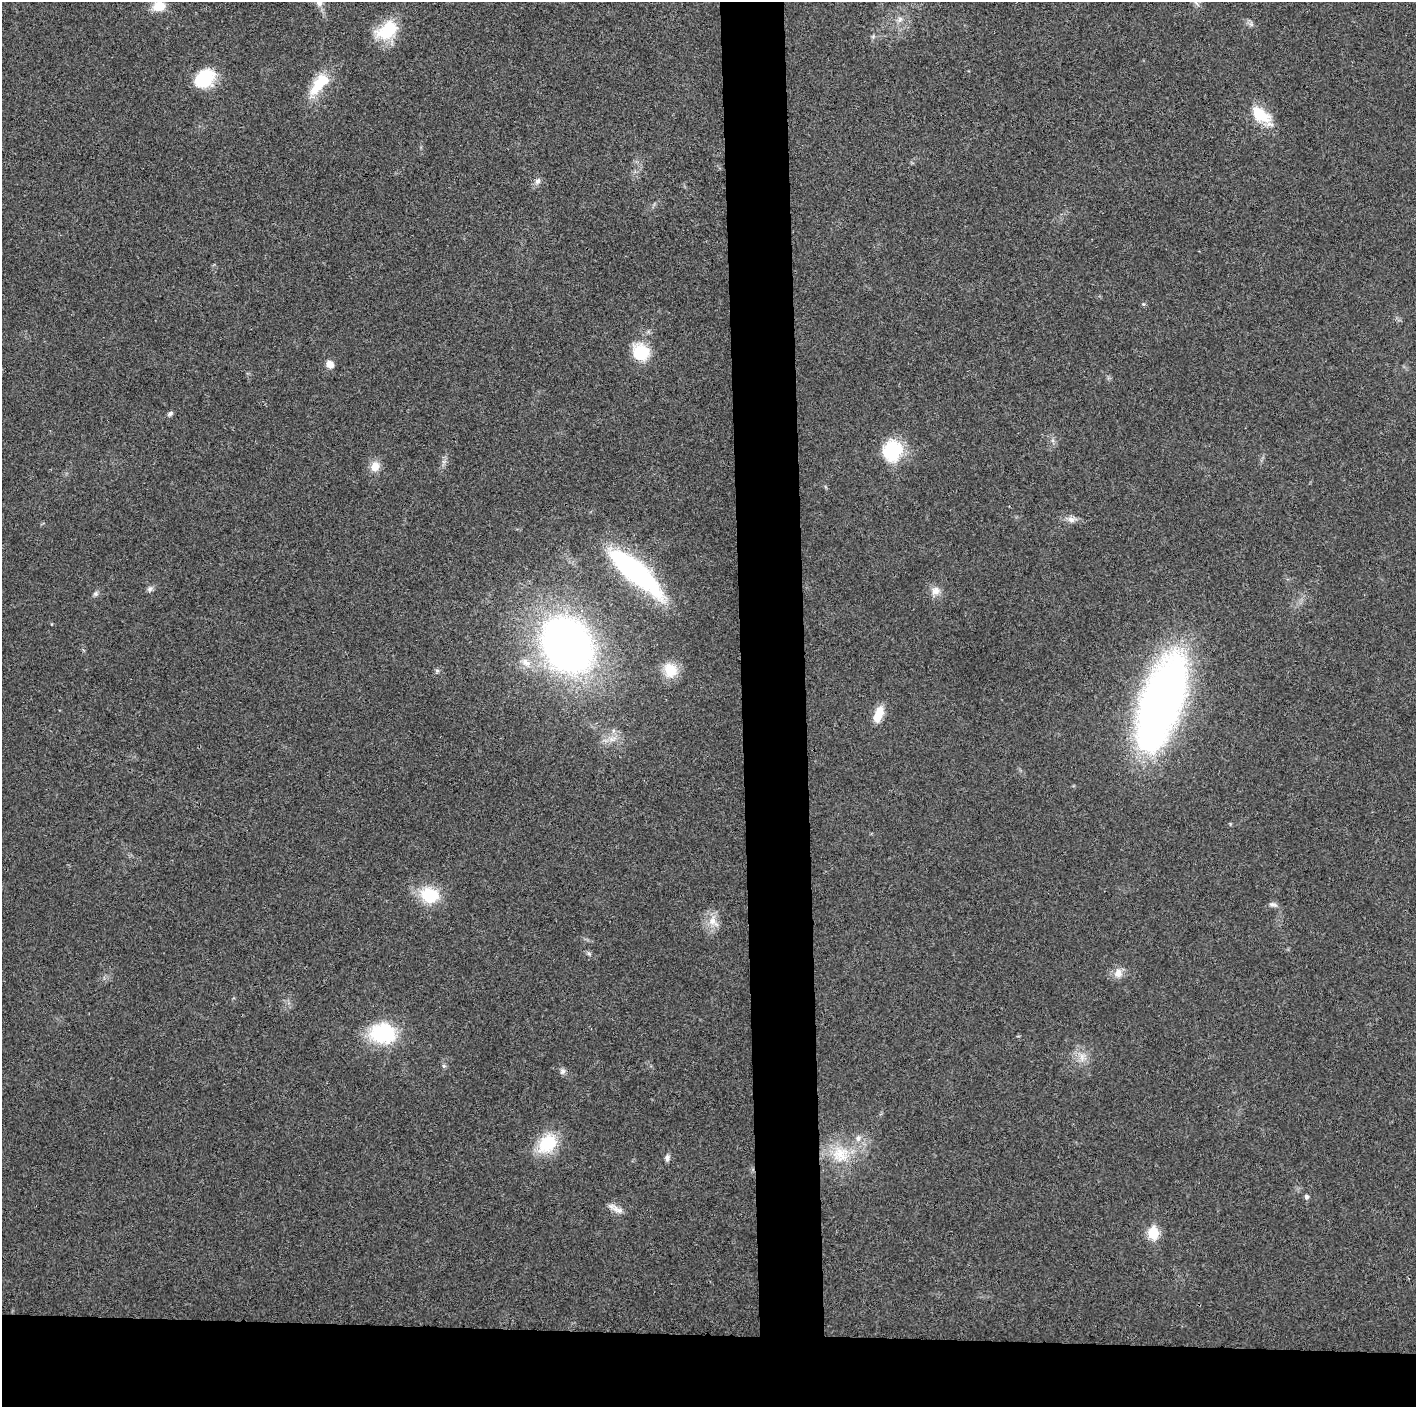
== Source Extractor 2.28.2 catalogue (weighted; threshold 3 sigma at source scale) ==
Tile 8 of 3 x 3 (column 2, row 3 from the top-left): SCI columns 1414-2827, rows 6-1410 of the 4242 x 4223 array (HDU 1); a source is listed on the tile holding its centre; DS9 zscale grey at full resolution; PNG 1418 x 1409 px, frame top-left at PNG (2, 2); no overlay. Shown black and unused: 9% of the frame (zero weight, under 3 of 4 exposures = <1% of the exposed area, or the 3 px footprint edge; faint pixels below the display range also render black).
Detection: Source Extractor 2.28.2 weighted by HDU 2 'WHT'; one run over the whole footprint, this tile lists its part. Background 0.0193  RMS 0.0039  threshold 0.0174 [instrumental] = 3 sigma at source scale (4.5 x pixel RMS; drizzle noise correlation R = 1.50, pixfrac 1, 0.05/0.05 arcsec/px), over >= 5 px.
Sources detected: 43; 1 inside a brighter object's white glare — not listed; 1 inside a brighter listed object's ellipse — not listed separately; the other 41 listed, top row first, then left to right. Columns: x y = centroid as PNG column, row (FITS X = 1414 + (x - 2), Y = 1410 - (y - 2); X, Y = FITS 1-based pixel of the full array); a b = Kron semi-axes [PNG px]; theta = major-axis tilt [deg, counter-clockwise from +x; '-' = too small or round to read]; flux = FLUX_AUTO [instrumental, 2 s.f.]
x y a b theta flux
1196 3 12 3 -48 0.89
159 6 13 10 13 6.7
900 19 9 6 74 1.6
1251 24 6 6 - 0.86
387 30 25 17 33 18
204 78 23 17 39 18
320 84 32 14 50 13
1261 115 28 14 -39 12
537 181 8 7 - 1.6
1143 304 5 4 - 0.58
641 352 20 17 -47 13
330 364 9 7 -29 3
170 414 7 6 - 0.91
892 451 24 22 68 19
375 466 12 10 72 4
1071 520 11 8 -24 2
635 572 62 17 -41 79
150 589 8 6 77 1.2
935 591 12 11 - 3
96 593 7 7 - 0.94
567 645 43 34 -57 260
526 662 15 9 -39 3.7
670 670 15 13 -62 9.3
437 671 6 5 - 0.69
1162 698 63 30 68 300
879 714 20 9 70 6.1
429 895 18 15 -21 17
1273 904 12 5 -10 1.2
713 921 19 11 -47 4.6
589 954 7 4 -20 0.67
1118 973 13 11 77 3.2
383 1034 23 18 -2 33
1082 1057 14 7 86 2.8
444 1066 6 5 - 0.7
562 1071 8 7 - 1.2
547 1143 28 20 47 16
840 1154 26 25 - 15
667 1158 9 7 77 1.2
1306 1197 6 5 - 1.1
617 1210 20 7 -26 2.7
1153 1233 7 6 - 20